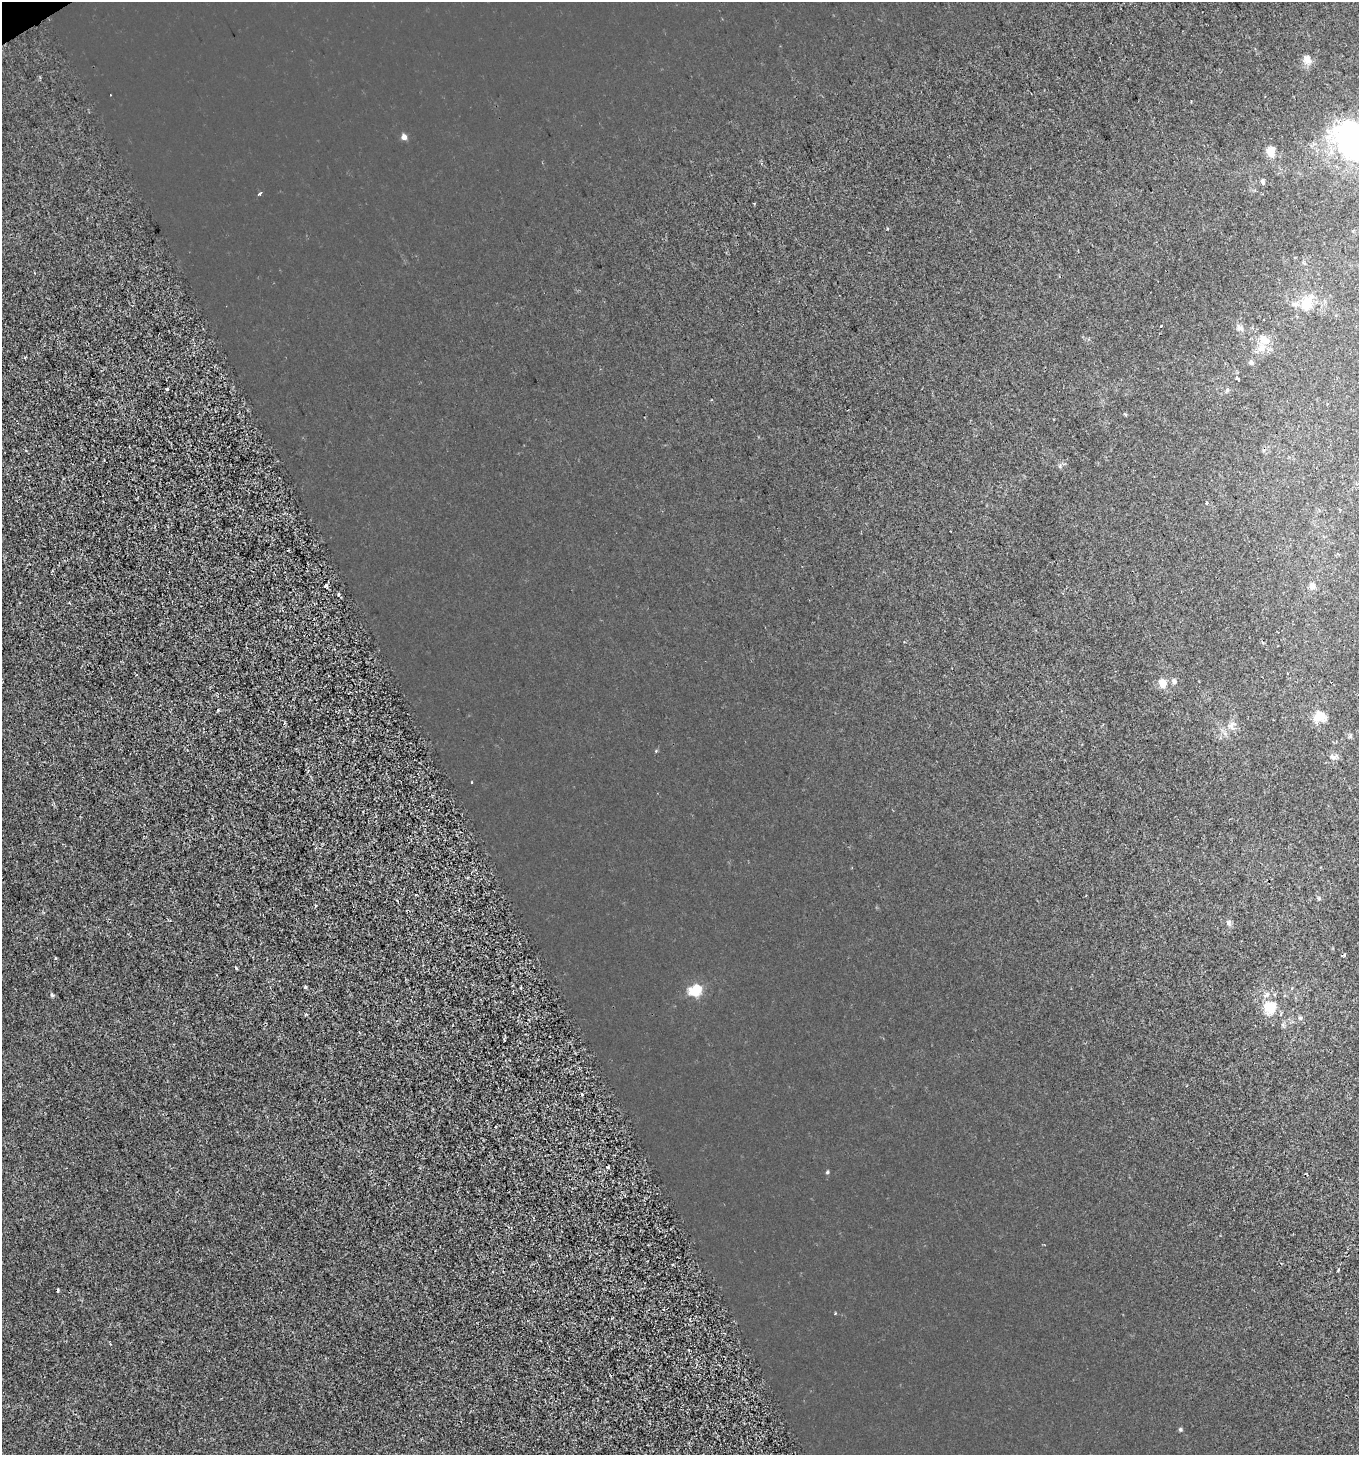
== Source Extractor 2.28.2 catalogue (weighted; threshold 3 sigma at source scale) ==
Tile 11 of 4 x 4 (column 3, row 3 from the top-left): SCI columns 2832-4188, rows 1463-2915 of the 5720 x 5827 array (HDU 1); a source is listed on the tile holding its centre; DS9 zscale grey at full resolution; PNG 1361 x 1457 px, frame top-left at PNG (2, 2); no overlay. Shown black and unused: <1% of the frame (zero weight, under 2 of 3 exposures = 1% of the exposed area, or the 3 px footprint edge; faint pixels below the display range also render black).
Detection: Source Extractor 2.28.2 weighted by HDU 2 'WHT'; one run over the whole footprint, this tile lists its part. Background 1.24e-04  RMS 0.0048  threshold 0.0217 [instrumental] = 3 sigma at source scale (4.5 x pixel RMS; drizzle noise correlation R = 1.50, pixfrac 1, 0.0396/0.0396 arcsec/px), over >= 5 px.
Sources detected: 43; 1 inside a brighter object's white glare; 5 cosmic-ray / hot-pixel residue — not listed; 1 inside a brighter listed object's ellipse — not listed separately; the other 36 listed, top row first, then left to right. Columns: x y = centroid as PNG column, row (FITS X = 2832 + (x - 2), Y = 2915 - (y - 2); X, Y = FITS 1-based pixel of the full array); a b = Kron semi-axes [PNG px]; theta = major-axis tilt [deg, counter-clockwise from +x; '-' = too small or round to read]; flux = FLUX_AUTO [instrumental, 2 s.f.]
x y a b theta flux
1307 59 12 8 -70 2.7
1348 132 34 25 59 50
404 137 5 5 - 1.8
1271 152 11 9 -85 4.6
1262 182 7 5 -72 0.82
259 194 4 3 - 2.2
1307 303 20 14 63 8.7
1240 328 10 7 -30 1.5
1264 340 14 9 -40 5
1251 362 6 5 - 0.84
1237 378 4 3 - 5.1
167 389 3 3 - 0.97
1207 503 3 3 - 0.62
325 586 4 3 - 1.3
1312 586 8 7 - 2
338 594 4 4 - 0.68
1287 673 3 2 - 0.33
1174 681 6 6 - 1.2
1162 683 12 9 -83 3.2
218 710 3 2 - 0.53
1320 716 14 13 - 5.9
1231 726 11 6 -80 2.1
1333 757 10 6 -1 1.6
1228 923 8 5 83 1.1
1345 955 5 3 - 0.68
236 968 3 3 - 1.4
305 987 3 3 - 0.79
695 990 6 5 - 29
52 995 4 4 - 0.68
1270 1008 19 17 -80 9.3
305 1014 4 3 - 0.62
1300 1018 6 5 - 0.77
607 1167 5 3 - 0.45
827 1172 4 4 - 0.49
1338 1270 4 2 - 0.45
1180 1429 5 4 - 0.62
Isophote crosses this tile's border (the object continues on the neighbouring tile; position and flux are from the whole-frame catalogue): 1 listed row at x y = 1348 132
Unlisted compact peaks at least as high as the median listed source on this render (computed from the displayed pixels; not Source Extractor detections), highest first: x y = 55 958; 612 1318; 1319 898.